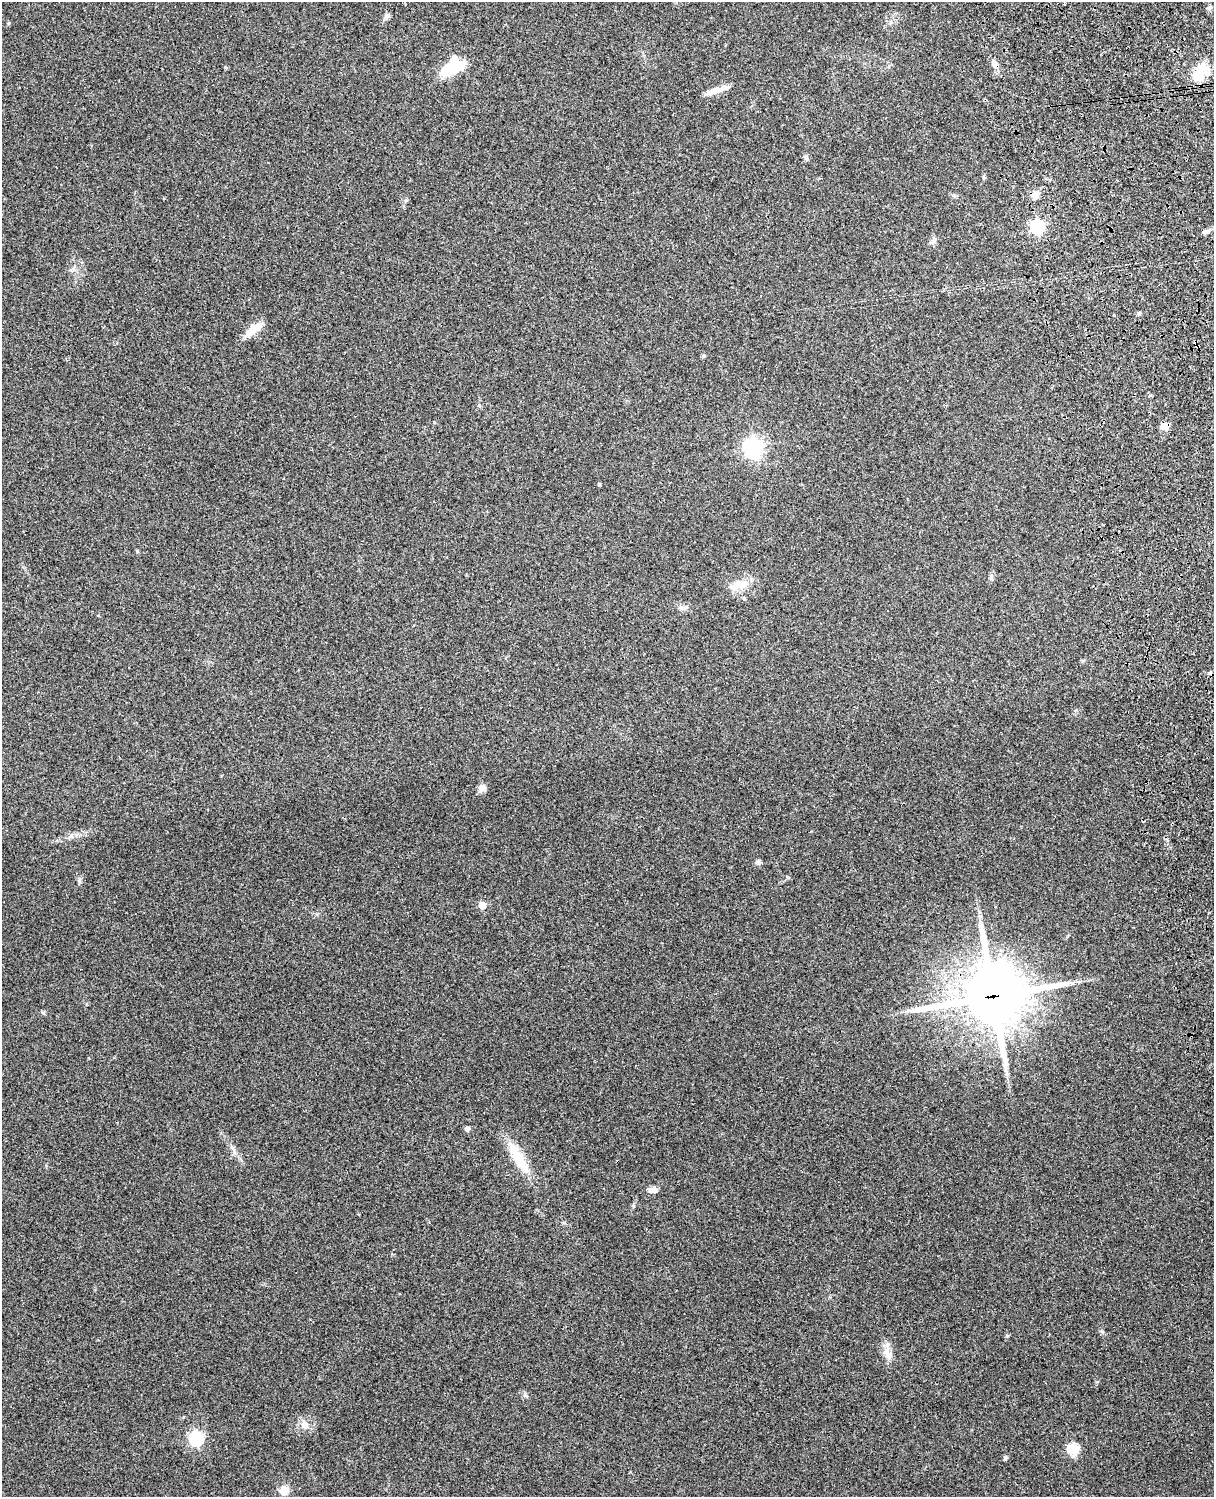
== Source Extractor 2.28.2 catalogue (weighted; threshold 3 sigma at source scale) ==
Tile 6 of 4 x 3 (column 2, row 2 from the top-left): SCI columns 1333-2544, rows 1660-3154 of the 5089 x 4928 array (HDU 1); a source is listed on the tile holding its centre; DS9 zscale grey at full resolution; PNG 1216 x 1499 px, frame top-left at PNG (2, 2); no overlay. Shown black and unused: <1% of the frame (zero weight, under 3 of 4 exposures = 6% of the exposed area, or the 3 px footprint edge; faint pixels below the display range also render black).
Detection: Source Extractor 2.28.2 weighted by HDU 2 'WHT'; one run over the whole footprint, this tile lists its part. Background 0.261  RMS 0.0089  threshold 0.0402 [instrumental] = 3 sigma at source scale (4.5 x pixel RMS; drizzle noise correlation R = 1.50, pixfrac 1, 0.05/0.05 arcsec/px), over >= 5 px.
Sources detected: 34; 1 inside a brighter listed object's ellipse — not listed separately; the other 33 listed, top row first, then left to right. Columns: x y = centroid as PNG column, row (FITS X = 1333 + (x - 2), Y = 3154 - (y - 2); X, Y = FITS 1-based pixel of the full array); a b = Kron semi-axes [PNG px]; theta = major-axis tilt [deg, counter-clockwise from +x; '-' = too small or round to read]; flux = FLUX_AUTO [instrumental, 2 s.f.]
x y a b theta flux
1209 8 7 6 - 1.7
386 17 9 6 40 2.7
8 23 5 3 - 1
995 64 10 7 -67 3.8
451 68 22 11 29 47
1199 73 26 14 78 21
714 91 27 7 19 7.5
806 158 7 5 -84 1.8
1036 194 10 9 - 5.2
1037 227 6 6 - 150
1205 232 8 6 1 2.3
1139 313 6 4 72 1.2
254 329 23 9 34 13
434 422 3 3 - 0.64
1164 426 8 7 - 8
754 448 7 7 - 350
599 484 4 4 - 1.2
740 585 24 11 13 14
685 608 7 4 19 1.8
482 788 10 8 67 4.3
758 862 7 6 - 2
482 905 6 6 - 10
993 996 23 21 14 4900
467 1129 5 4 - 3.4
518 1158 40 11 -59 28
653 1190 12 6 -3 4.9
1007 1336 5 3 - 0.96
889 1355 12 8 55 5
304 1425 10 9 - 5.4
196 1438 7 7 - 120
1073 1449 6 5 - 64
1005 1458 5 5 - 1.8
284 1490 9 9 - 8.9
Overlapping masked pixels (flux is a lower limit): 2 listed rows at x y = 1164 426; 993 996
Unlisted compact peaks at least as high as the median listed source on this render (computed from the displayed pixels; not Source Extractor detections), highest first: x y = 525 1395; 79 881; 633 1206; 137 551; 479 405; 43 1013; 704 356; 1097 1382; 234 1152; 991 576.